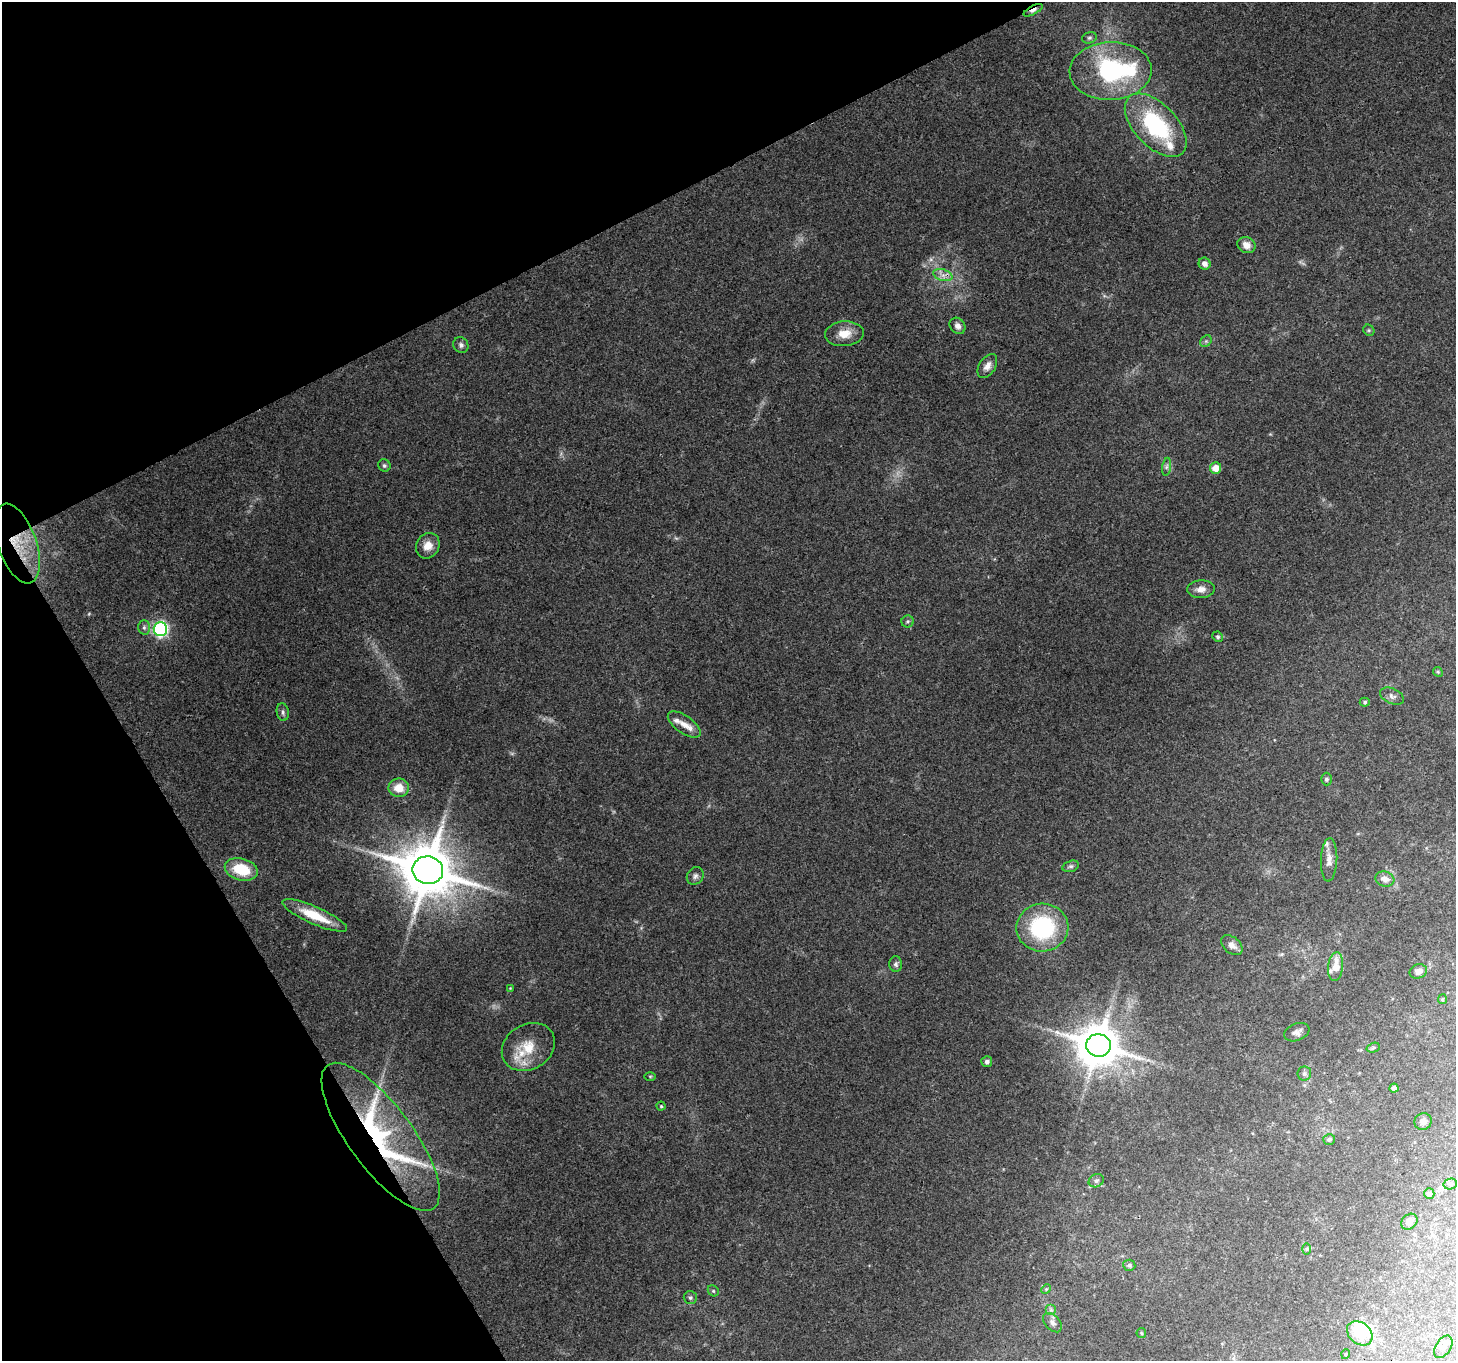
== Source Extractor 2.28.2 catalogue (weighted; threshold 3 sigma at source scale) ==
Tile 5 of 4 x 4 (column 1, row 2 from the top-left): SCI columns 1-1454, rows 2824-4182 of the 5817 x 5710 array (HDU 1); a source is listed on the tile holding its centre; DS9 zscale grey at full resolution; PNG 1458 x 1363 px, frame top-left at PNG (2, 2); each listed source drawn as its Kron ellipse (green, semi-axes under 4 px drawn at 4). Shown black and unused: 25% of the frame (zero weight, under 3 of 4 exposures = <1% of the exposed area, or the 3 px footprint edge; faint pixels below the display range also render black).
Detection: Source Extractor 2.28.2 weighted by HDU 2 'WHT'; one run over the whole footprint, this tile lists its part. Background 0.146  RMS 0.0063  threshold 0.0285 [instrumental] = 3 sigma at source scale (4.5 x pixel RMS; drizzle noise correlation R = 1.50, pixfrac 1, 0.0396/0.0396 arcsec/px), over >= 5 px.
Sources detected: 82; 2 too faint to see at this stretch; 3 inside a brighter object's white glare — neither listed nor drawn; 6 inside a brighter listed object's ellipse — not listed separately; the other 71 listed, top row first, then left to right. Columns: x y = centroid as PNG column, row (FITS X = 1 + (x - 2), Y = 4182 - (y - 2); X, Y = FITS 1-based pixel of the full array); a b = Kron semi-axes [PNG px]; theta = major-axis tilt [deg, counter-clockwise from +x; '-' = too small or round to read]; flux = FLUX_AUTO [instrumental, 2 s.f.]
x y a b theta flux
1033 10 10 4 28 2.6
1089 38 7 5 15 1.3
1111 71 41 29 2 81
1156 125 39 21 -46 63
1246 245 9 8 - 5
1205 264 6 5 - 3.6
943 275 10 5 -16 3.3
958 326 9 7 -52 2.9
1369 330 6 5 - 0.93
844 334 19 12 4 9.8
1206 341 6 5 - 1.3
461 345 8 7 - 2
987 366 13 8 58 4.1
384 465 6 6 - 1.3
1167 467 9 4 81 1.7
1216 468 6 5 - 7.7
17 543 42 19 -71 28
428 546 13 11 59 6.7
1201 589 13 9 4 4.7
908 621 6 6 - 1.2
144 627 7 6 - 1.6
160 629 7 7 - 150
1218 637 5 5 - 1.1
1438 672 5 4 - 0.73
1392 696 13 7 -24 2.6
1365 702 5 4 - 0.97
283 712 9 6 -80 1.9
684 724 19 8 -35 5.4
1326 779 6 5 - 1.5
399 788 10 9 - 9.7
1329 860 22 8 88 5.3
1070 866 8 5 16 1.4
241 869 17 11 -15 23
428 870 15 13 -11 4100
695 876 9 8 - 2.4
1385 879 9 7 -18 4.5
315 915 35 8 -24 18
1042 928 26 24 4 63
1232 945 12 8 -40 4.4
896 964 8 6 -88 1.8
1336 967 14 7 84 9.1
1418 971 9 7 24 3.2
510 988 4 3 - 0.48
1442 999 5 4 - 0.76
1297 1032 13 8 21 3.2
1098 1045 12 11 - 2600
528 1047 28 22 32 17
1373 1048 7 4 17 1.1
987 1062 5 5 - 2.1
1304 1074 7 7 - 1.7
650 1076 5 3 - 0.64
1394 1088 4 4 - 2.1
661 1106 4 4 - 0.75
1423 1122 9 8 - 3.1
381 1137 89 32 -53 120
1329 1139 6 5 - 1.5
1096 1181 8 6 26 1.9
1450 1184 7 5 14 1.5
1429 1194 5 5 - 1.3
1409 1222 9 7 43 3.5
1307 1249 6 4 89 0.84
1129 1265 6 5 - 1.6
1046 1289 5 4 - 0.71
713 1291 6 5 - 0.98
690 1298 6 6 - 1.5
1051 1310 5 5 - 1.5
1052 1323 11 7 -46 2.7
1141 1333 5 4 - 0.77
1360 1333 14 10 -39 15
1443 1347 12 7 59 2.8
1346 1354 5 3 - 0.54
Overlapping masked pixels (flux is a lower limit): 3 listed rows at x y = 1033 10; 17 543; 381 1137